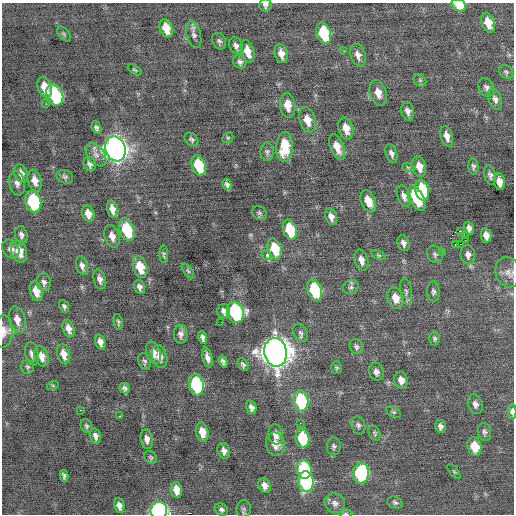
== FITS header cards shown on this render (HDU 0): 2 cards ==
NAXIS1  =                  512 / Axis length
NAXIS2  =                  512 / Axis length

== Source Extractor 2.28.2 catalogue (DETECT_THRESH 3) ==
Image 512 x 512 px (HDU 0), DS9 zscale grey, 1 PNG px = 1 image px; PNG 516 x 516 px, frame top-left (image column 1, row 512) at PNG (2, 3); each listed source drawn as its Kron ellipse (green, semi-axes under 4 px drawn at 4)
Background -0.0435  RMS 0.82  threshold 2.46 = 3 sigma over >= 5 px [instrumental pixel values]
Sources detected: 161; all 161 listed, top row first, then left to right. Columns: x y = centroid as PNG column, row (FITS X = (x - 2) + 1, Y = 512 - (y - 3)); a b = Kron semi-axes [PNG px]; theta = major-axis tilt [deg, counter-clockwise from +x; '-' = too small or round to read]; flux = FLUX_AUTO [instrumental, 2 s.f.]
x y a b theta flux
265 5 6 6 - 160
459 5 7 6 - 1100
488 23 10 6 -71 770
166 28 9 6 -72 800
324 33 11 7 -73 3100
64 34 9 5 -49 98
194 35 14 7 -74 230
219 41 8 6 -64 140
236 46 9 6 -64 210
248 51 11 6 -72 720
344 51 2 2 - 190
281 54 10 6 -77 400
358 55 11 7 -72 330
240 62 7 6 - 170
134 70 8 4 -35 85
506 72 8 6 -47 120
420 80 7 5 -45 110
45 87 11 6 -73 780
486 87 10 7 -63 190
378 93 13 8 -73 540
55 95 11 8 -68 5100
495 99 11 6 -70 220
46 104 3 3 - 80
288 105 12 7 -83 570
408 111 9 6 -76 250
307 120 13 7 -74 700
96 128 6 4 -67 140
346 128 11 7 -72 650
447 136 10 6 -75 380
228 138 6 5 - 74
192 139 8 5 -42 120
284 147 15 8 87 1800
337 147 13 6 -68 620
115 149 13 10 -69 40000
267 152 9 6 -90 140
391 153 10 5 -70 200
96 155 13 8 -53 310
90 164 7 6 - 190
199 166 10 6 -71 2100
473 166 8 5 -84 140
408 167 6 3 -18 67
419 167 10 6 -75 550
21 173 9 6 -69 280
490 175 10 5 -76 180
65 177 8 6 -24 130
35 181 11 6 -74 410
499 182 8 5 -83 490
17 183 12 7 -77 230
227 184 6 4 -75 150
422 190 10 7 -76 2200
404 196 11 6 -70 270
417 199 13 7 -60 2300
368 201 12 7 -68 820
33 202 11 8 -74 4000
112 209 9 5 -74 340
259 213 8 6 -35 110
88 214 8 6 -71 450
331 217 8 5 -71 280
469 228 6 5 - 200
127 230 12 7 -70 2400
290 230 10 6 -73 2100
461 231 3 2 - 230
21 235 9 6 -79 200
465 235 3 2 - 450
486 235 7 5 -79 370
112 236 11 7 -73 370
465 240 3 2 - 52
403 243 8 5 -69 200
455 244 3 3 - 230
461 244 2 2 - 56
11 249 10 8 -55 270
275 249 11 6 -72 1500
19 252 11 7 -71 730
442 252 2 2 - 320
164 254 8 4 90 100
435 254 9 7 -58 160
266 255 5 3 - 620
378 255 7 4 -26 75
468 255 9 7 -82 250
361 260 11 6 -75 340
82 266 10 5 -74 220
140 267 11 7 -73 1100
188 271 9 4 -54 120
508 272 15 12 -75 470
100 279 10 6 -76 240
44 282 9 7 -81 200
140 287 7 5 -71 200
351 287 8 7 - 160
314 290 11 7 -69 3300
36 291 10 6 -75 570
406 292 13 6 -82 190
433 292 10 6 -90 170
395 298 11 8 -72 640
64 306 6 4 -66 120
224 311 7 6 - 230
235 312 11 8 -72 8000
17 320 13 8 -76 470
118 322 8 4 -82 96
221 322 2 2 - 29
68 329 9 6 -73 330
4 331 16 9 87 490
301 333 10 6 -64 170
181 334 9 6 90 240
203 337 6 4 -74 180
435 339 7 5 -89 120
100 342 8 5 -73 280
356 347 8 6 -58 140
276 352 14 11 -80 77000
153 353 11 6 -70 390
32 354 12 6 -77 250
64 354 10 6 -75 470
42 356 10 7 -72 420
159 357 12 7 -76 330
207 357 10 5 -75 280
145 361 8 5 -71 120
223 361 6 4 -71 150
243 365 7 5 -59 140
27 367 7 6 - 110
337 368 6 5 - 92
376 372 9 7 -74 230
401 380 8 7 - 370
53 385 6 4 18 68
196 385 11 7 -76 5300
124 388 5 5 - 140
301 401 10 7 -82 3800
475 404 10 7 -70 240
251 407 7 5 -72 200
81 410 3 2 - 63
512 411 7 4 -89 330
394 412 8 5 -26 110
120 416 3 2 - 250
300 423 2 2 - 140
358 425 9 7 -71 160
86 426 7 5 -63 110
440 426 6 5 - 170
202 432 10 6 -78 630
485 432 9 6 -78 170
374 433 8 5 -65 110
276 434 10 7 -78 380
95 436 8 5 -78 200
302 438 9 7 -81 2300
147 439 10 6 -81 280
275 444 12 9 -75 610
334 446 9 7 88 150
474 446 9 7 -72 1000
224 451 8 6 -71 280
151 457 7 5 -45 98
304 469 9 7 -80 4000
454 472 9 3 -50 72
361 473 10 8 -89 5700
64 476 6 4 -76 130
306 482 10 8 -85 5700
264 485 7 6 - 280
176 490 8 5 -80 580
335 503 10 9 - 300
395 503 8 5 -20 130
119 506 7 5 -77 270
244 509 8 7 - 130
159 510 8 8 - 10000
221 510 7 5 -32 140
345 514 7 3 1 76
At the frame edge (FLAGS 8, measured only in part): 7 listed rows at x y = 265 5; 459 5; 508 272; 4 331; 512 411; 159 510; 345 514